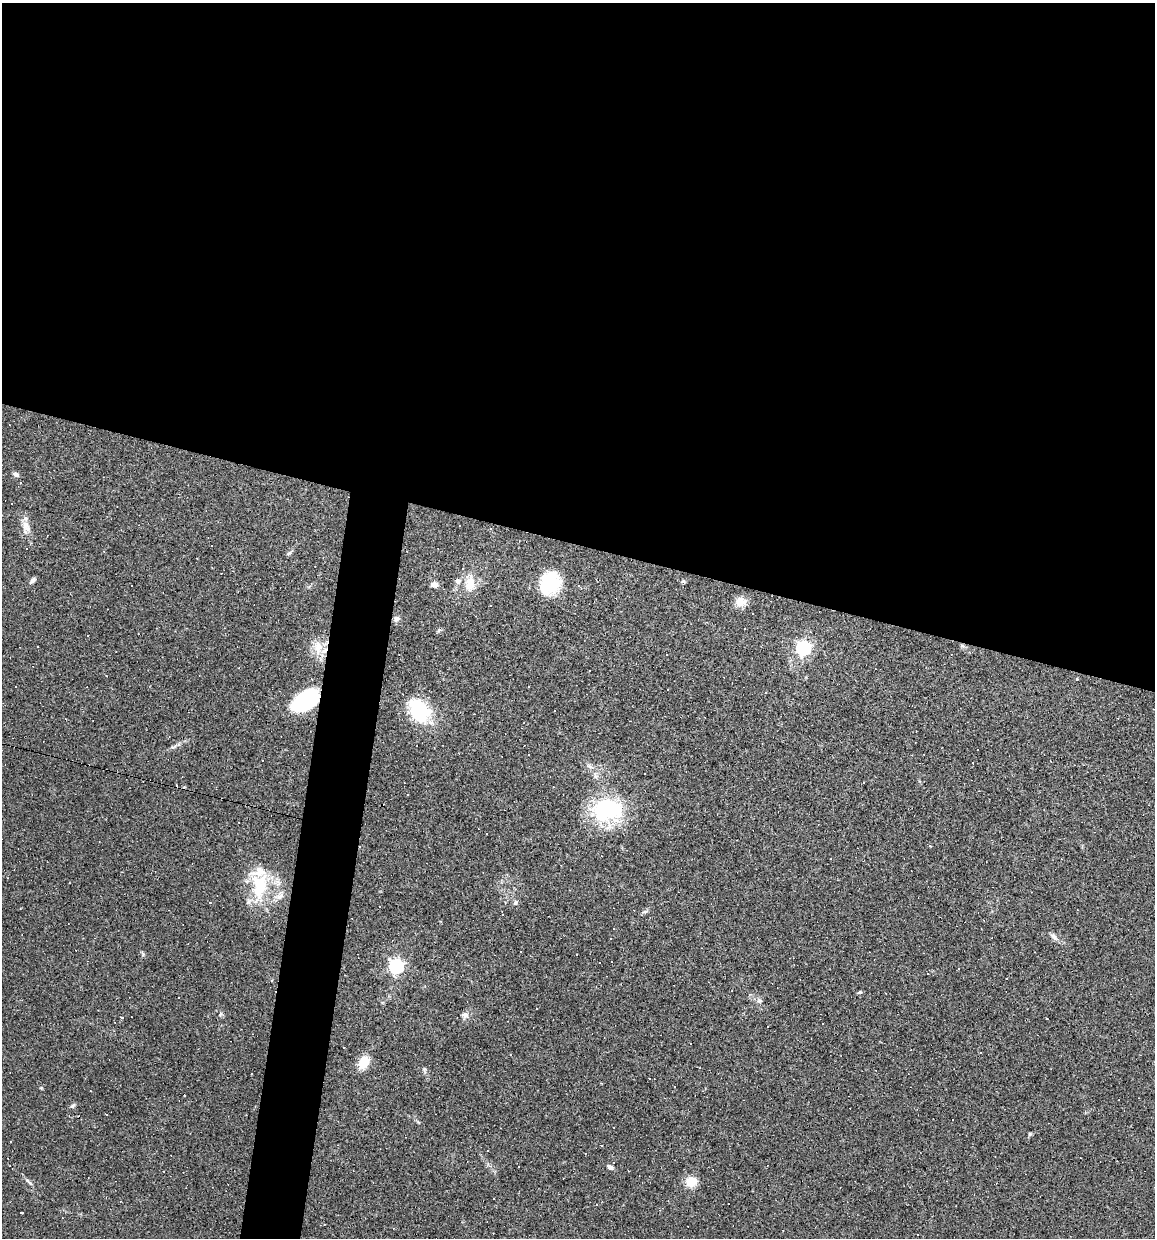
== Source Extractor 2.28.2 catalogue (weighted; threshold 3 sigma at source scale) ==
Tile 3 of 4 x 4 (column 3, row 1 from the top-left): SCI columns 2424-3576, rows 3711-4946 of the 4966 x 4946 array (HDU 1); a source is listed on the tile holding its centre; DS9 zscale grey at full resolution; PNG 1157 x 1240 px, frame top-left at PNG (2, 3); no overlay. Shown black and unused: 47% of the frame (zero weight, under 3 of 4 exposures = <1% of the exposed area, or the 3 px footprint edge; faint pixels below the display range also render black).
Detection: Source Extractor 2.28.2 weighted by HDU 2 'WHT'; one run over the whole footprint, this tile lists its part. Background 0.0623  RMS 0.005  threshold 0.0223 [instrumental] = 3 sigma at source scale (4.5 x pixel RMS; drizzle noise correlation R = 1.50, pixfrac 1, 0.05/0.05 arcsec/px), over >= 5 px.
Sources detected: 119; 56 cosmic-ray / hot-pixel residue — not listed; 3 inside a brighter listed object's ellipse — not listed separately; the other 60 listed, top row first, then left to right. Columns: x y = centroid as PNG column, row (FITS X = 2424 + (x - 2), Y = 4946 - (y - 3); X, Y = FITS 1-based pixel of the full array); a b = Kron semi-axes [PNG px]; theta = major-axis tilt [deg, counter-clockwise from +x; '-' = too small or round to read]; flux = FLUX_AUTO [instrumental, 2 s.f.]
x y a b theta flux
16 474 8 5 -20 1.5
12 503 2 2 - 0.51
26 526 17 9 -68 4.3
211 545 3 3 - 3.6
104 551 3 3 - 0.42
289 553 8 4 45 0.82
32 581 9 4 51 1.3
683 581 4 4 - 1
549 583 27 21 63 21
434 584 9 7 3 2
470 584 22 13 81 8
579 587 8 3 -40 0.81
741 601 13 12 - 4.6
753 613 3 2 - 0.37
396 619 9 6 49 1.5
318 647 21 11 -88 6.7
803 648 6 6 - 100
667 655 3 2 - 0.33
1077 679 3 3 - 0.89
529 686 2 2 - 0.34
305 701 28 15 34 40
419 710 29 20 -57 28
978 750 3 2 - 0.66
595 776 7 4 -71 0.99
404 783 3 2 - 0.64
608 810 36 26 9 44
238 822 3 2 - 0.42
260 885 36 20 86 25
280 896 13 9 34 3.3
210 903 3 3 - 0.57
515 903 7 5 89 0.94
1078 910 3 2 - 0.29
645 912 6 4 1 0.83
502 913 6 2 -77 0.58
1053 936 11 6 -45 1.7
521 952 3 3 - 0.88
396 966 6 6 - 110
271 980 4 3 - 0.5
860 992 6 4 26 0.72
760 1000 7 5 14 1
220 1014 6 4 71 0.7
465 1015 9 9 - 2
1047 1019 3 2 - 0.32
768 1026 2 2 - 0.4
691 1043 3 2 - 0.47
364 1063 14 9 60 9.3
425 1069 6 5 - 0.75
675 1087 3 2 - 0.27
73 1105 6 4 19 0.74
107 1114 3 2 - 0.36
953 1119 3 3 - 3
1029 1134 6 4 71 0.54
601 1145 3 2 - 0.33
487 1151 2 2 - 0.45
614 1162 3 2 - 0.33
610 1167 8 5 -25 1.5
691 1181 11 10 - 7.5
668 1201 3 2 - 0.32
21 1212 3 3 - 11
917 1235 3 3 - 0.68
Overlapping masked pixels (flux is a lower limit): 2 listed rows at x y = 549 583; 305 701
Unlisted compact peaks at least as high as the median listed source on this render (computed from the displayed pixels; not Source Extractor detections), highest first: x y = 27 1180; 41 1088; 418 1122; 438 631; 173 747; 382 1003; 919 781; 488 1164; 806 677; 589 765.